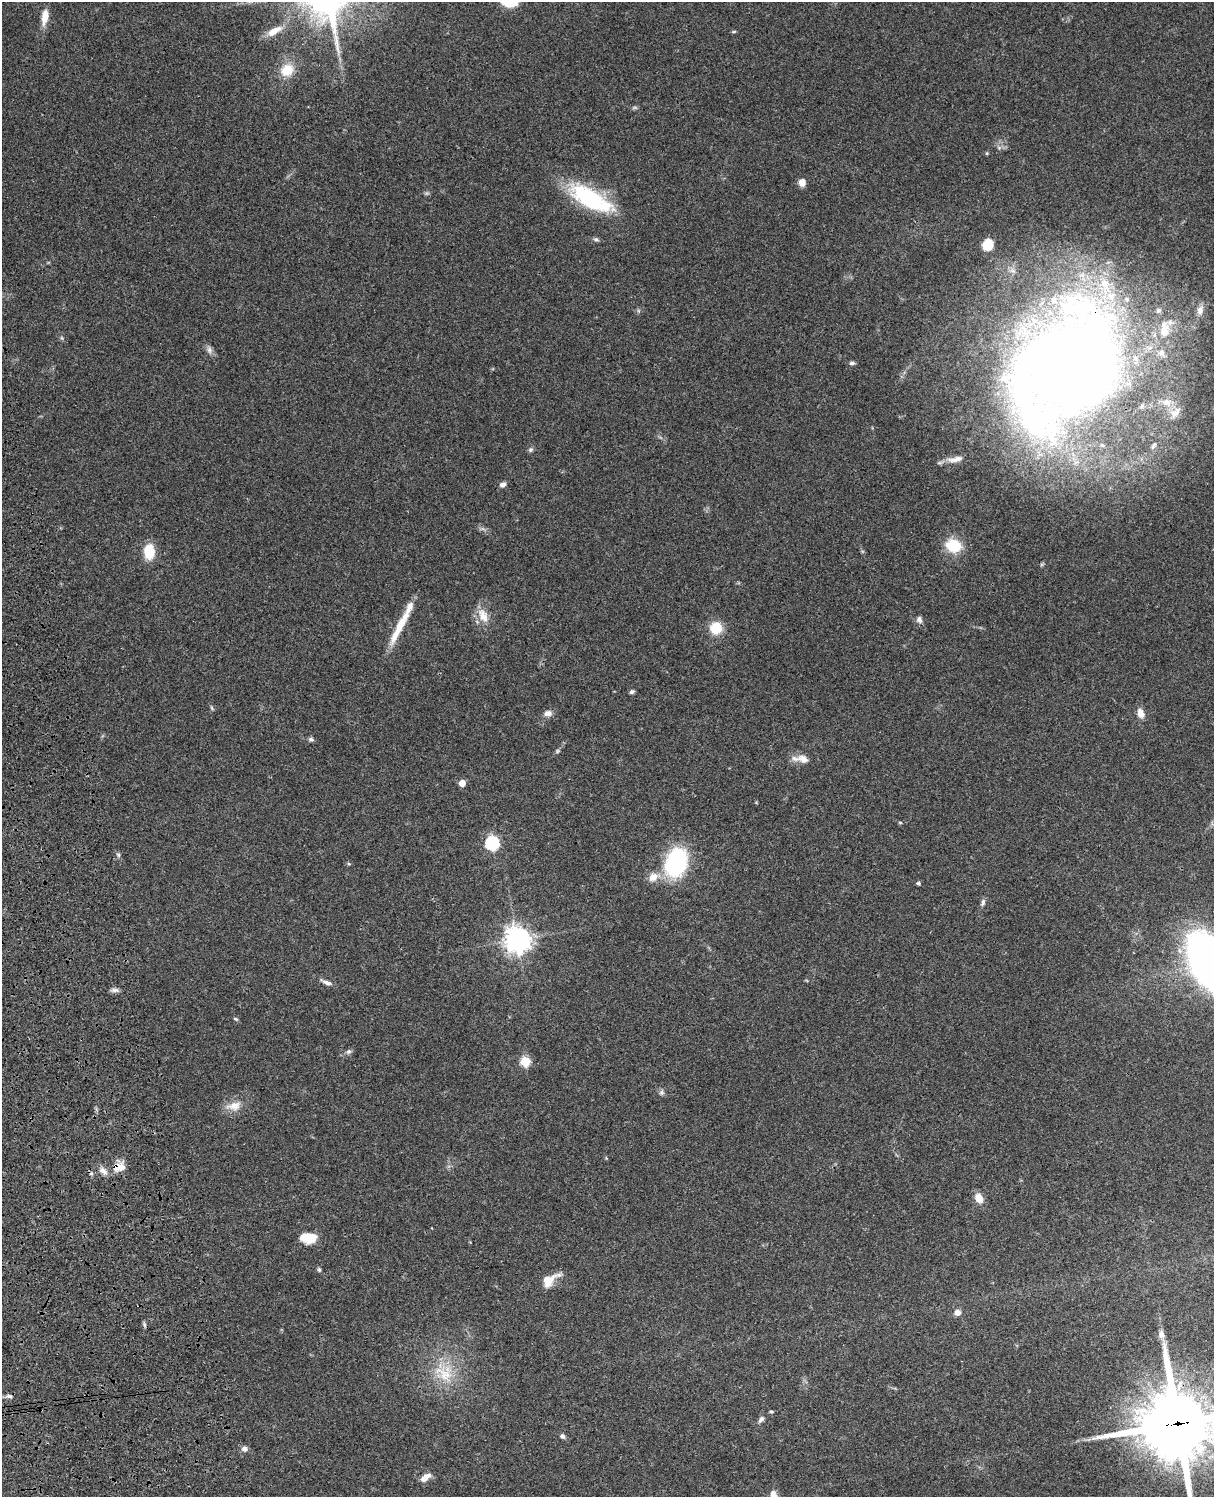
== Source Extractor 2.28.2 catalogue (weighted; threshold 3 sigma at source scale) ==
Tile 7 of 4 x 3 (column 3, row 2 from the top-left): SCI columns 2545-3756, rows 1773-3267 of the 5087 x 4926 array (HDU 1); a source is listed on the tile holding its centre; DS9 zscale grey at full resolution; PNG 1216 x 1499 px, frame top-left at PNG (2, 2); no overlay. Shown black and unused: <1% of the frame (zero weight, under 3 of 4 exposures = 6% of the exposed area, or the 3 px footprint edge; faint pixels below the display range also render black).
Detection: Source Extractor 2.28.2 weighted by HDU 2 'WHT'; one run over the whole footprint, this tile lists its part. Background 0.099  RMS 0.0063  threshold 0.0285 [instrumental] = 3 sigma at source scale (4.5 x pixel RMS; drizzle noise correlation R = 1.50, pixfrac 1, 0.05/0.05 arcsec/px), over >= 5 px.
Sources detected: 86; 2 too faint to see at this stretch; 1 inside a brighter object's white glare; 1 cosmic-ray / hot-pixel residue — not listed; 11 inside a brighter listed object's ellipse — not listed separately; the other 71 listed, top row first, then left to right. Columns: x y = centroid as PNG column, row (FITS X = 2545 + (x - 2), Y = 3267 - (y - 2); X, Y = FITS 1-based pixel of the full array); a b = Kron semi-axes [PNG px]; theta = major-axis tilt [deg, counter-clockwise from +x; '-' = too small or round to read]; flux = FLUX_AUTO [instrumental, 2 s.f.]
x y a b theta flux
45 17 18 8 80 7.6
274 31 25 9 30 8.2
734 31 6 3 19 0.69
287 70 17 14 31 13
987 153 5 3 - 0.63
802 183 8 7 - 4.6
590 198 54 20 -29 58
596 239 7 5 -26 1.3
988 245 12 11 - 11
1200 310 13 9 80 4.4
62 338 6 4 -71 0.84
209 350 11 7 -82 2.5
852 363 6 5 - 1.6
1070 370 116 100 65 830
1167 402 11 9 9 4.8
1175 412 18 10 45 5.6
1153 446 13 5 58 2.2
530 450 6 6 - 1.4
955 459 25 8 11 6
503 484 7 6 - 2.4
483 529 7 4 -18 1.4
953 546 18 14 -18 19
149 552 13 9 -89 19
483 616 21 11 -63 8.9
919 620 9 7 -65 2.5
400 626 50 8 62 18
716 628 10 9 - 20
632 692 6 5 - 1.5
212 708 7 3 -54 0.86
548 713 11 7 8 3.6
1141 713 11 7 -69 5.2
311 739 7 6 - 1.4
557 751 6 4 71 0.93
803 759 16 10 -23 6.2
462 783 5 5 - 9.3
900 822 5 3 - 0.66
492 843 6 6 - 110
118 855 6 5 - 1.2
676 863 23 16 72 80
349 864 5 3 - 0.7
653 877 15 11 31 6.9
918 883 4 4 - 1.4
983 903 10 6 73 1.9
517 940 9 9 - 540
1211 963 40 22 -60 560
326 982 16 5 -21 3
114 990 10 5 5 2.1
235 1019 7 4 -26 0.89
349 1051 8 6 43 1.7
525 1061 5 5 - 37
662 1092 7 7 - 1.7
234 1106 22 12 10 8.1
606 1158 4 4 - 0.57
117 1167 18 11 46 7.5
103 1171 13 8 -34 4.1
979 1198 10 8 -67 7.4
308 1238 17 11 -3 12
319 1270 5 4 - 1.1
549 1280 21 10 33 11
957 1312 7 7 - 3.7
144 1325 8 4 -81 1.2
1161 1334 12 8 -81 3.5
444 1373 31 24 -32 26
9 1396 8 5 -10 1.6
771 1411 5 3 - 0.73
761 1419 10 6 49 2.2
1178 1424 28 23 5 5500
562 1436 7 6 - 1.5
244 1449 7 7 - 2.6
425 1477 15 7 38 4.4
774 1496 13 7 -75 7.7
Overlapping masked pixels (flux is a lower limit): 3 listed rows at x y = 1070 370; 117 1167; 1178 1424
Isophote crosses this tile's border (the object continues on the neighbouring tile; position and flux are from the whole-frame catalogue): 3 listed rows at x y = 1211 963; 1178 1424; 774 1496